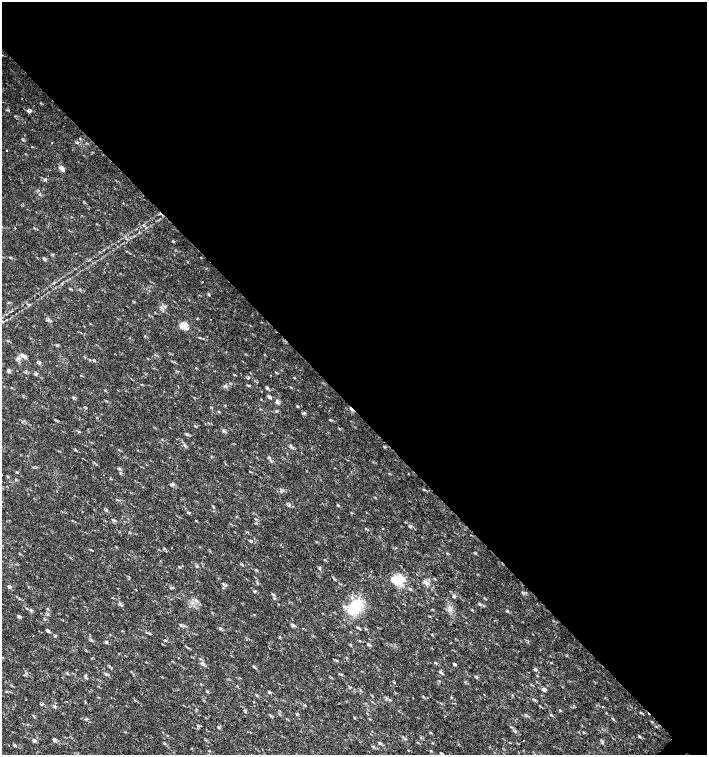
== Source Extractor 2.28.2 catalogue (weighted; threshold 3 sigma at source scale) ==
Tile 3 of 4 x 4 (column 3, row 1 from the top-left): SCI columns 3044-4453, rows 4518-6023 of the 6023 x 6029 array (HDU 1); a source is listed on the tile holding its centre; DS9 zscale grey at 2 x 2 block average (1 PNG px = mean of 2 x 2 image px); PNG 709 x 757 px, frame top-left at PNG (2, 2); no overlay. Shown black and unused: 54% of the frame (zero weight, under 2 of 3 exposures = <1% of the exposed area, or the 3 px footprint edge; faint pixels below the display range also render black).
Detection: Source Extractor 2.28.2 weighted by HDU 2 'WHT'; one run over the whole footprint, this tile lists its part. Background 0.0182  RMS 0.003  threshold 0.0136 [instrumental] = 3 sigma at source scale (4.5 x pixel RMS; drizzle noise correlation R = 1.50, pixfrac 1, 0.0396/0.0396 arcsec/px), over >= 5 px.
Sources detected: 85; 1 inside a brighter object's white glare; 1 cosmic-ray / hot-pixel residue — not listed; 3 inside a brighter listed object's ellipse — not listed separately; the other 80 listed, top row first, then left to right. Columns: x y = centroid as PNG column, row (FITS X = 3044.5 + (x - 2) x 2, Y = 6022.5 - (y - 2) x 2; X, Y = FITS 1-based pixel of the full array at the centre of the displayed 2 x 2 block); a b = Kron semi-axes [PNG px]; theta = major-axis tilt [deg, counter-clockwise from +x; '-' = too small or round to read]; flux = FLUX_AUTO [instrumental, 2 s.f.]
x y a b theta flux
30 111 8 3 68 1.2
7 150 2 2 - 0.35
61 169 6 4 37 1.6
15 228 2 2 - 0.34
130 253 2 2 - 0.34
45 259 4 3 - 0.85
202 282 2 2 - 0.44
48 321 7 2 -23 0.93
184 326 8 7 - 5.9
24 356 7 4 -18 2
40 363 4 3 - 0.86
196 368 3 2 - 0.31
9 371 4 3 - 1.7
17 371 2 2 - 0.3
36 374 5 3 - 0.92
270 375 2 2 - 0.66
248 378 3 2 - 0.55
294 378 3 2 - 0.39
226 386 3 2 - 0.65
249 386 3 2 - 0.45
267 388 4 3 - 1.1
269 397 5 3 - 1.5
297 406 3 2 - 0.57
276 410 4 3 - 0.7
187 434 4 3 - 0.85
184 446 3 2 - 0.6
119 468 5 2 - 0.84
408 473 2 2 - 0.33
173 484 3 3 - 0.97
6 486 2 2 - 0.79
423 490 3 2 - 0.46
289 505 6 2 57 0.73
338 505 4 2 - 0.52
188 512 3 2 - 0.59
365 528 3 2 - 0.36
251 542 3 2 - 0.49
172 548 2 2 - 0.73
196 566 4 2 - 0.66
400 580 14 12 -30 12
224 584 5 3 - 1.1
258 584 3 2 - 0.47
9 586 5 3 - 1.5
254 591 4 2 - 0.56
272 594 4 2 - 0.76
454 596 3 3 - 0.99
19 598 3 2 - 0.4
195 600 4 3 - 0.95
354 607 19 14 -18 16
26 608 3 2 - 0.39
293 625 4 3 - 0.98
359 628 4 2 - 0.79
48 630 3 3 - 1.7
432 634 3 2 - 0.36
90 635 2 2 - 0.59
91 641 3 2 - 0.59
106 642 4 2 - 0.57
540 650 2 2 - 0.26
203 663 6 2 -72 1.2
254 667 5 2 - 0.78
534 670 4 2 - 0.75
442 673 4 2 - 0.65
476 677 4 2 - 0.71
350 687 3 2 - 0.6
545 690 5 3 - 1.1
451 697 3 2 - 0.56
387 699 5 3 - 0.82
85 702 3 2 - 0.55
42 704 3 2 - 0.54
602 706 3 2 - 0.3
640 712 3 2 - 0.4
551 715 3 2 - 0.41
431 733 3 2 - 0.38
640 737 3 2 - 0.47
34 740 4 3 - 1.6
523 740 2 2 - 0.72
55 741 6 3 40 1.2
418 743 3 2 - 0.39
432 743 3 2 - 0.37
209 751 3 2 - 0.37
441 753 6 2 -17 0.4
Diffuse or blended objects may show on this block-average render without a row.